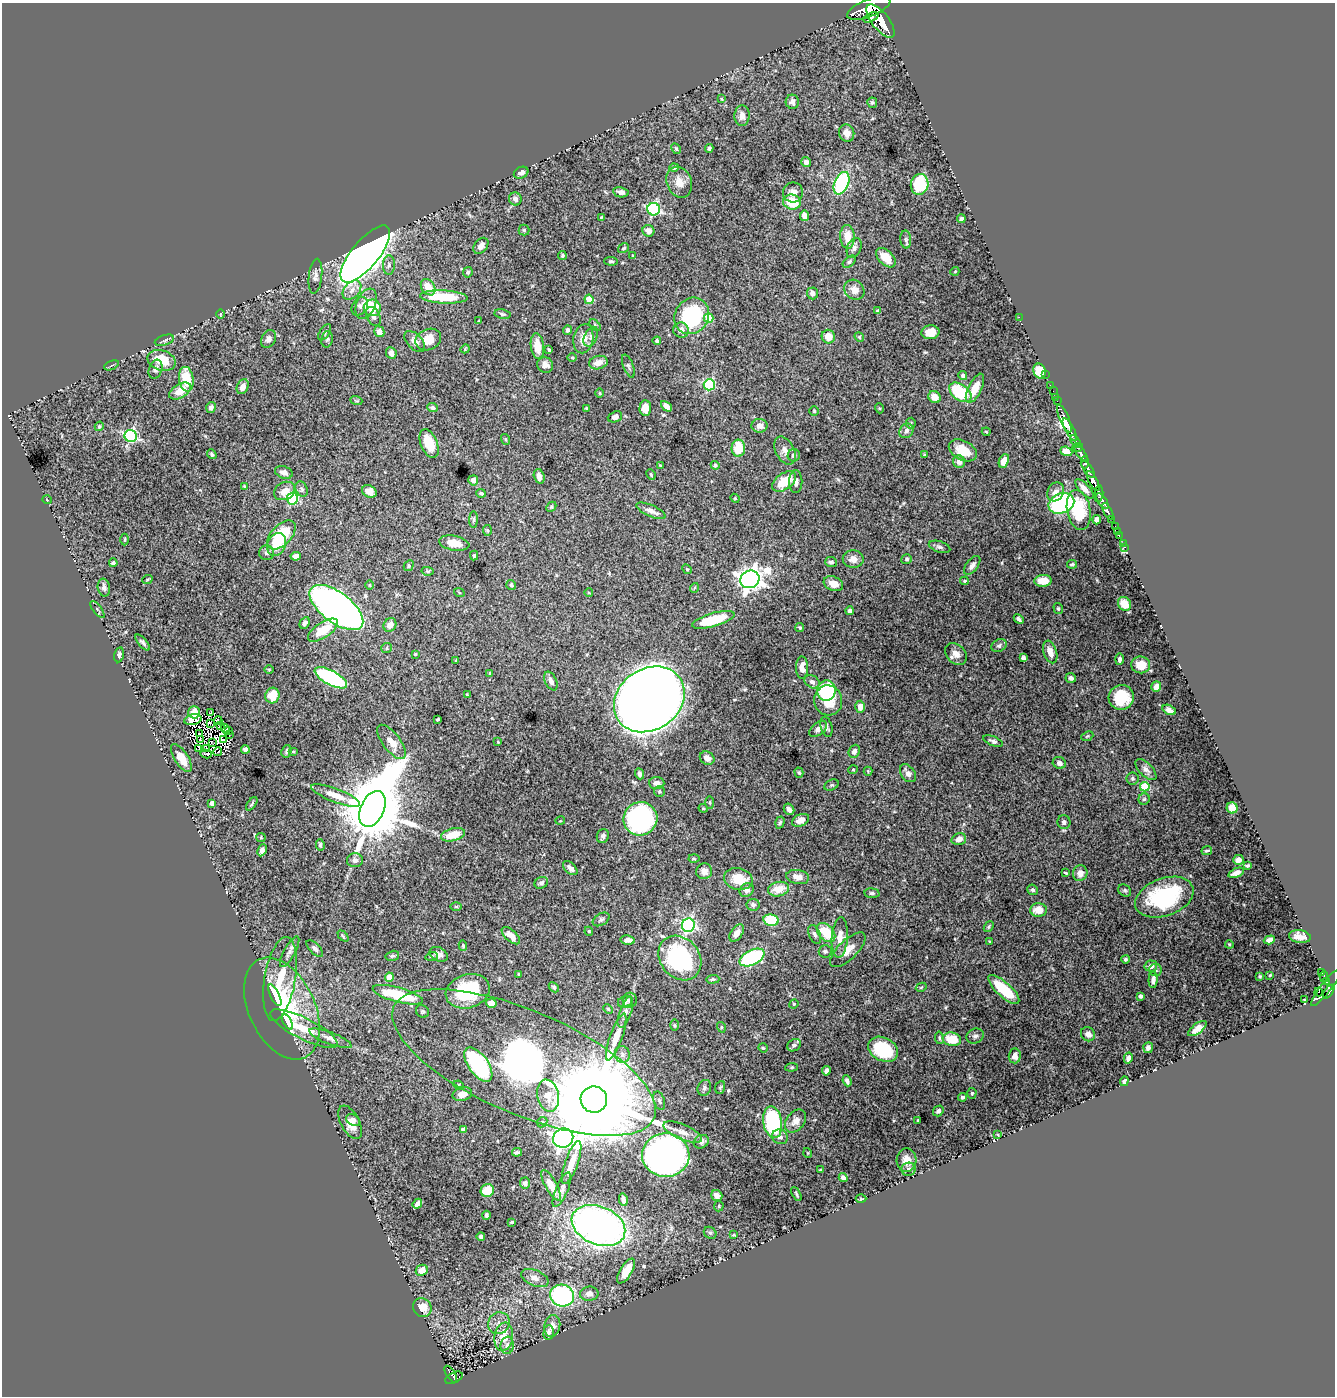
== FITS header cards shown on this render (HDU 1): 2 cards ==
NAXIS1  =                 1333
NAXIS2  =                 1394

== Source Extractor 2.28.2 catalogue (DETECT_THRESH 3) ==
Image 1333 x 1394 px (HDU 1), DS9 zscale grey, 1 PNG px = 1 image px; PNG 1337 x 1398 px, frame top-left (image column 1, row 1394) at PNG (2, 3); each listed source drawn as its Kron ellipse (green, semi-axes under 4 px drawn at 4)
Background 1.9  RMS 0.02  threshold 0.059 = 3 sigma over >= 5 px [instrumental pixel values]
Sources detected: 462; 3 with non-positive FLUX_AUTO (blend fragments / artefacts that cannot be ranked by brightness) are neither listed nor drawn; the other 459 listed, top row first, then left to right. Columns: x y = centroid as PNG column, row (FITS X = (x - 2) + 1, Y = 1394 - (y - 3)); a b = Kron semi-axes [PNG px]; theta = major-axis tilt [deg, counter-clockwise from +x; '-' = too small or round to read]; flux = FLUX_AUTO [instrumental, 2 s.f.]
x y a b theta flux
869 8 23 8 21 10000
871 17 8 3 23 1600
881 21 20 8 -52 9300
722 99 4 3 - 1.3
792 102 7 6 - 5.4
872 103 5 5 - 2.1
742 116 10 7 89 9.5
847 133 9 7 -73 7.5
709 148 4 3 - 2.6
676 149 6 4 -62 1.7
806 162 5 5 - 4.7
674 167 4 4 - 2.4
521 173 8 5 25 4.5
679 182 16 12 -67 14
841 183 12 7 67 170
920 184 10 8 77 67
621 192 8 5 -10 6.2
793 192 10 10 - 8.4
515 199 6 6 - 5.2
792 202 9 7 -15 37
654 209 6 6 - 190
805 216 5 4 - 12
601 218 3 3 - 1.2
961 219 4 4 - 3.5
524 230 5 5 - 1.9
648 231 6 5 - 7.2
847 237 12 7 -87 18
906 240 9 5 -86 3.1
481 246 9 6 49 6.8
624 248 6 4 31 2.2
854 248 10 7 68 5.1
365 254 35 13 50 2300
562 255 4 4 - 2.1
633 256 3 3 - 1.6
886 258 12 7 -44 20
611 261 7 4 -4 2
849 262 7 4 42 2.3
389 265 10 6 88 4.1
955 271 4 3 - 0.98
468 272 5 4 - 2.4
315 276 17 6 84 6.3
428 287 9 6 -55 21
352 290 11 7 47 8.9
854 290 11 9 -45 9
812 293 6 5 - 3.9
444 297 24 6 -3 59
589 299 4 4 - 27
366 304 16 9 68 18
360 306 10 7 54 5
372 308 8 8 - 37
878 311 4 3 - 2.4
220 314 5 3 - 1.3
502 314 8 5 -9 2.9
692 316 19 16 57 120
373 317 10 6 -64 5
1019 317 2 2 - 37
709 318 5 4 - 36
479 320 3 2 - 0.89
595 325 7 4 -46 1.8
568 330 4 4 - 3.5
681 330 8 7 - 8.9
325 332 9 5 57 2.5
379 332 5 5 - 7.7
930 332 9 7 7 15
591 337 10 6 64 4.9
828 337 7 6 - 14
859 337 5 4 - 1.8
268 339 9 7 58 5.4
327 339 8 5 79 2.6
428 339 13 10 24 22
583 339 15 10 79 13
164 340 10 5 18 3.4
657 341 4 4 - 2.2
415 342 13 7 -46 8.6
537 346 13 6 -83 20
465 349 5 3 - 1.3
549 350 4 3 - 1.8
391 353 6 5 - 7.6
572 357 5 3 - 1.4
161 360 14 10 -17 39
598 363 9 6 15 10
111 365 8 2 22 1.6
545 365 8 7 - 6.7
628 366 12 5 -69 3.1
156 369 10 6 71 4.6
1040 371 7 6 - 30
1045 375 2 2 - 31
963 376 4 4 - 3.4
186 379 12 7 -82 41
709 385 6 5 - 130
1050 386 3 2 - 55
243 387 8 5 64 7.3
975 388 16 6 64 22
180 391 12 7 31 19
1053 391 2 2 - 34
960 392 12 8 -37 76
600 393 5 3 - 1.2
934 397 6 5 - 13
1055 397 2 2 - 36
356 400 6 4 -20 1.7
1057 401 2 2 - 32
666 406 6 4 -42 9.3
211 408 5 5 - 4.4
432 408 5 4 - 3.1
587 408 3 3 - 1.6
645 408 8 6 87 14
879 408 5 3 - 1.2
814 411 4 4 - 1.4
615 417 7 5 21 7.3
1064 419 15 4 -67 3400
911 423 5 5 - 1.6
99 426 5 4 - 1.9
760 426 8 7 - 9.2
1070 430 13 3 -61 2800
906 431 8 6 53 5.7
986 432 4 3 - 1.3
131 436 6 6 - 210
505 439 5 3 - 1.4
1076 442 7 3 -56 280
429 443 15 8 -68 25
738 448 8 7 - 34
1077 448 6 3 16 330
963 450 15 9 -28 26
785 451 15 9 -63 9
1066 451 6 4 -21 10
1081 453 9 4 -53 1300
212 454 5 3 - 2
794 455 6 6 - 5
924 455 3 3 - 1.2
1004 461 7 5 64 12
959 462 6 6 - 7.9
1085 462 6 3 -88 810
715 465 4 4 - 2
660 466 3 3 - 1.2
1088 470 10 4 -55 1100
284 472 9 6 -20 6.8
651 475 5 3 - 1.7
539 476 7 5 -73 6.7
473 480 5 5 - 5.7
784 481 13 8 35 35
1093 481 11 4 -63 3600
796 482 11 6 89 5.5
244 487 3 2 - 1.5
302 489 8 6 -62 3.3
1084 489 12 5 -47 8.1
285 491 11 8 29 12
369 491 8 6 -29 8.2
1055 492 10 8 61 7.8
481 493 5 4 - 2.6
1099 494 8 3 84 1200
735 498 4 4 - 1.4
292 499 6 5 - 120
47 500 5 3 - 0.92
1102 501 9 4 -56 2300
1061 503 13 9 22 180
551 507 6 4 44 1.6
1079 510 20 11 -80 61
651 511 16 6 -24 8.3
1108 511 9 3 -63 590
474 519 8 4 89 2.3
1112 519 3 3 - 290
1097 520 4 4 - 6
1115 526 3 2 - 63
487 530 5 4 - 1.7
1117 531 2 2 - 20
281 535 17 10 46 60
1119 536 2 2 - 19
125 539 6 3 89 1.3
454 543 15 7 -10 18
1123 543 2 2 - 12
277 544 12 9 67 23
940 547 11 5 -17 3.6
1124 547 3 3 - 44
267 553 7 7 - 3.6
474 555 5 4 - 1.9
296 556 5 4 - 8
853 559 10 9 - 10
907 559 5 5 - 2.3
831 562 6 5 - 4.3
113 563 4 4 - 3.1
1072 564 5 4 - 2.3
972 565 11 5 52 5.8
409 566 6 4 59 2.1
687 569 5 4 - 1.7
427 571 6 4 -11 1.4
750 579 10 8 24 1100
147 580 5 3 - 1.1
965 581 4 3 - 1.5
1043 581 8 6 5 22
833 584 10 7 -22 13
370 585 5 3 - 1.2
511 585 5 5 - 2
104 587 9 6 -78 5.6
694 588 5 3 - 1.3
459 592 5 3 - 1.1
589 593 4 3 - 0.99
1124 604 7 6 - 24
336 607 31 15 -37 800
1058 608 6 4 -74 1.8
97 609 10 3 -50 1.7
849 611 4 4 - 3.2
1019 619 5 3 - 3.2
713 620 22 6 16 46
305 623 6 4 62 3.7
390 625 7 6 - 9.2
800 627 5 4 - 2.1
323 630 17 7 34 30
143 642 10 3 -49 3.4
999 646 8 6 29 3.7
387 648 5 5 - 2.1
1050 652 12 6 -71 11
415 654 3 3 - 1.2
956 654 12 9 -45 10
119 655 7 5 79 3.2
1023 658 4 4 - 4
1120 659 6 4 84 3.8
456 660 3 2 - 0.97
1141 665 9 8 - 17
802 668 11 6 -89 11
269 669 5 3 - 1.1
490 673 4 4 - 1.8
331 678 18 7 -29 180
1071 678 5 4 - 4.5
551 681 10 5 -64 5.6
812 682 8 6 -31 4.9
1156 687 5 5 - 8
826 691 10 9 - 140
272 695 8 7 - 29
467 695 3 3 - 1.4
1121 697 12 12 - 47
649 699 37 30 35 3200
828 700 15 14 - 26
860 707 6 5 - 9.5
1169 710 7 4 -29 5
194 712 6 6 - 14
210 713 3 2 - 0.68
193 719 9 5 13 12
438 719 3 3 - 1.9
218 720 4 2 - 0.62
211 724 3 2 - 1.9
221 725 3 2 - 1.3
826 727 10 5 -75 3.8
225 729 5 2 - 1.2
818 729 10 6 40 6.8
229 731 3 2 - 3.4
200 734 3 2 - 1.6
230 735 2 2 - 2.7
1087 736 6 4 22 1.7
201 739 3 2 - 2.6
223 740 3 2 - 2.8
993 741 10 4 -22 3.6
212 742 4 2 - 0.83
391 742 20 9 -53 16
498 742 4 3 - 0.94
199 748 4 3 - 130
206 748 4 2 - 0.6
245 749 4 4 - 5.5
287 751 6 5 - 3
854 751 7 5 67 5.7
218 752 4 3 - 1.9
293 752 5 3 - 1.3
206 754 5 2 - 1.8
181 758 16 6 -58 21
707 758 8 6 -34 6.7
1059 763 7 5 -23 5.3
1146 769 13 6 -46 6.2
853 770 5 3 - 1
868 771 4 4 - 1.2
799 773 5 4 - 2
908 773 10 7 -53 7.8
639 774 6 4 -68 3.9
1132 778 6 6 - 2.4
657 783 7 6 - 8.2
832 785 7 5 25 2.3
1145 787 5 4 - 52
659 791 5 5 - 2.1
335 795 26 6 -21 18
1144 799 6 5 - 2.3
212 803 4 4 - 5.6
710 803 6 3 -90 1.6
252 804 8 3 54 2
703 808 4 4 - 1.4
1232 808 5 5 - 17
372 809 19 11 65 14000
789 809 6 5 - 5.2
640 819 17 16 - 290
800 820 9 5 25 9.3
560 821 5 3 - 1
780 822 6 4 72 2.2
1064 822 7 6 - 4.2
453 835 12 6 14 27
603 836 7 6 - 3.8
261 837 4 4 - 1.5
959 839 7 5 17 9.9
320 845 6 4 -85 2.5
262 850 6 4 64 5.6
1207 851 5 3 - 1.7
694 859 5 3 - 1.3
355 860 8 7 - 6
1238 860 5 5 - 5.8
1247 866 4 3 - 1.7
570 868 9 5 -45 6.3
704 871 8 8 - 9.2
1066 873 4 3 - 1.5
1080 873 8 7 - 9.2
1236 873 8 4 21 6.4
798 877 11 7 -10 12
738 879 14 10 -12 29
541 883 7 5 27 3.6
778 889 10 7 13 21
747 890 7 6 - 6.1
1033 890 5 5 - 3
1125 890 7 5 -37 2.6
872 893 7 4 -5 2.8
1164 897 30 19 20 130
753 905 6 6 - 3.5
456 907 5 3 - 1.5
1039 910 8 6 1 18
601 919 9 6 30 3
771 920 7 5 -11 58
688 925 7 6 - 230
989 927 6 4 51 2
589 931 4 4 - 1.6
826 932 11 7 -47 41
737 933 9 5 54 7.9
815 934 10 5 -66 4.5
343 936 6 4 -46 1.6
511 936 11 5 -42 11
840 937 20 8 86 16
1300 937 11 6 -8 11
628 940 7 4 -8 6.3
1269 940 6 4 17 5.2
990 942 3 2 - 1.1
1229 944 4 3 - 1.1
463 946 5 4 - 1.9
315 948 10 5 -46 3.4
848 950 23 9 44 15
825 951 6 6 - 3.1
290 952 17 5 61 6.8
439 954 10 6 -26 7.3
392 956 7 5 15 2.4
432 956 6 4 17 1.9
752 957 13 7 26 150
680 958 24 19 -50 150
1125 959 4 4 - 2.2
1151 966 6 5 - 7.3
1155 970 6 6 - 2.9
1321 973 3 3 - 180
518 974 3 2 - 1.3
1270 975 3 2 - 0.97
1260 976 3 3 - 1.1
389 977 4 4 - 20
1324 977 5 3 - 510
280 979 42 15 80 49
713 979 7 4 3 2
1153 980 8 4 88 5.9
1326 982 3 3 - 240
554 987 6 4 -45 2
921 987 6 4 29 1.7
1326 988 23 5 52 1300
1004 989 20 7 -42 46
468 991 22 16 17 82
1319 992 4 3 - 250
1329 992 8 3 54 1100
275 995 12 4 -64 11
398 995 26 7 -15 63
1141 996 4 4 - 3.5
630 1000 7 7 - 5.1
1305 1000 3 2 - 0.96
625 1002 7 5 21 2.7
491 1003 5 4 - 13
794 1004 5 4 - 1.7
282 1008 54 33 -65 140
608 1009 5 4 - 1.7
422 1011 7 6 - 2.1
625 1012 16 6 70 6.3
287 1022 8 4 -61 13
675 1025 5 3 - 1.5
721 1027 5 3 - 1.2
1197 1028 11 5 38 9.7
304 1029 37 10 -27 40
1088 1034 7 6 - 8
975 1036 9 7 25 4.1
616 1037 24 6 70 17
331 1038 22 6 -20 9
939 1038 6 4 -80 1.9
952 1039 9 6 -9 31
794 1045 7 6 - 3.8
763 1048 5 4 - 1.6
1148 1048 5 5 - 4.3
883 1049 15 11 -29 79
622 1054 8 7 - 4.7
1015 1056 7 6 - 9
1128 1058 5 4 - 5.4
524 1062 141 51 -23 670
478 1064 20 10 -54 170
792 1067 6 4 6 1.8
826 1071 5 4 - 4.1
847 1081 5 3 - 3.8
1124 1081 5 3 - 2.5
459 1085 5 4 - 1.7
720 1087 6 5 - 2
704 1088 8 6 68 3.8
972 1093 5 4 - 1.8
462 1094 10 7 13 12
548 1096 16 11 -78 16
963 1097 4 4 - 2.7
594 1100 13 13 - 50000
659 1101 9 5 -71 3.2
938 1111 6 5 - 3.9
353 1120 7 5 -33 5
918 1120 3 2 - 0.99
796 1121 13 9 51 11
350 1122 18 9 -62 16
542 1122 6 4 45 1.9
773 1122 16 9 -80 170
463 1129 4 3 - 3.2
683 1132 21 7 -23 12
998 1135 4 3 - 1.2
780 1137 8 7 - 5.5
563 1138 10 9 - 760
701 1142 8 6 34 5.4
517 1152 5 4 - 2.4
808 1153 5 3 - 0.96
666 1155 23 22 - 1000
906 1160 12 10 85 12
572 1163 23 6 70 16
909 1169 7 6 - 3.4
821 1170 4 3 - 1.6
843 1177 4 4 - 4.4
525 1183 5 5 - 3
551 1185 17 6 -61 16
562 1190 19 6 67 6.5
487 1191 7 6 - 26
796 1194 7 3 -63 1.8
717 1196 6 5 - 6.2
861 1199 5 3 - 1.3
623 1200 6 3 -76 6.4
417 1204 5 4 - 6.2
719 1206 5 5 - 1.5
486 1215 4 3 - 3.2
512 1222 3 3 - 1.5
598 1225 28 19 -23 620
710 1233 7 5 -40 2.8
734 1235 4 3 - 1.4
481 1237 4 3 - 2.7
422 1270 6 5 - 14
626 1271 14 6 59 23
535 1278 14 8 -23 9.3
589 1294 9 7 8 7.8
562 1296 12 11 - 180
422 1308 10 8 -45 15
499 1323 11 10 - 10
552 1326 11 8 78 9.8
549 1333 7 5 85 2.8
504 1337 14 9 80 23
507 1345 9 6 82 5
451 1374 10 3 -58 310
454 1378 9 5 27 270
At the frame edge (FLAGS 8, measured only in part): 1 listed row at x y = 869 8
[3 non-positive-flux detections neither listed nor drawn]